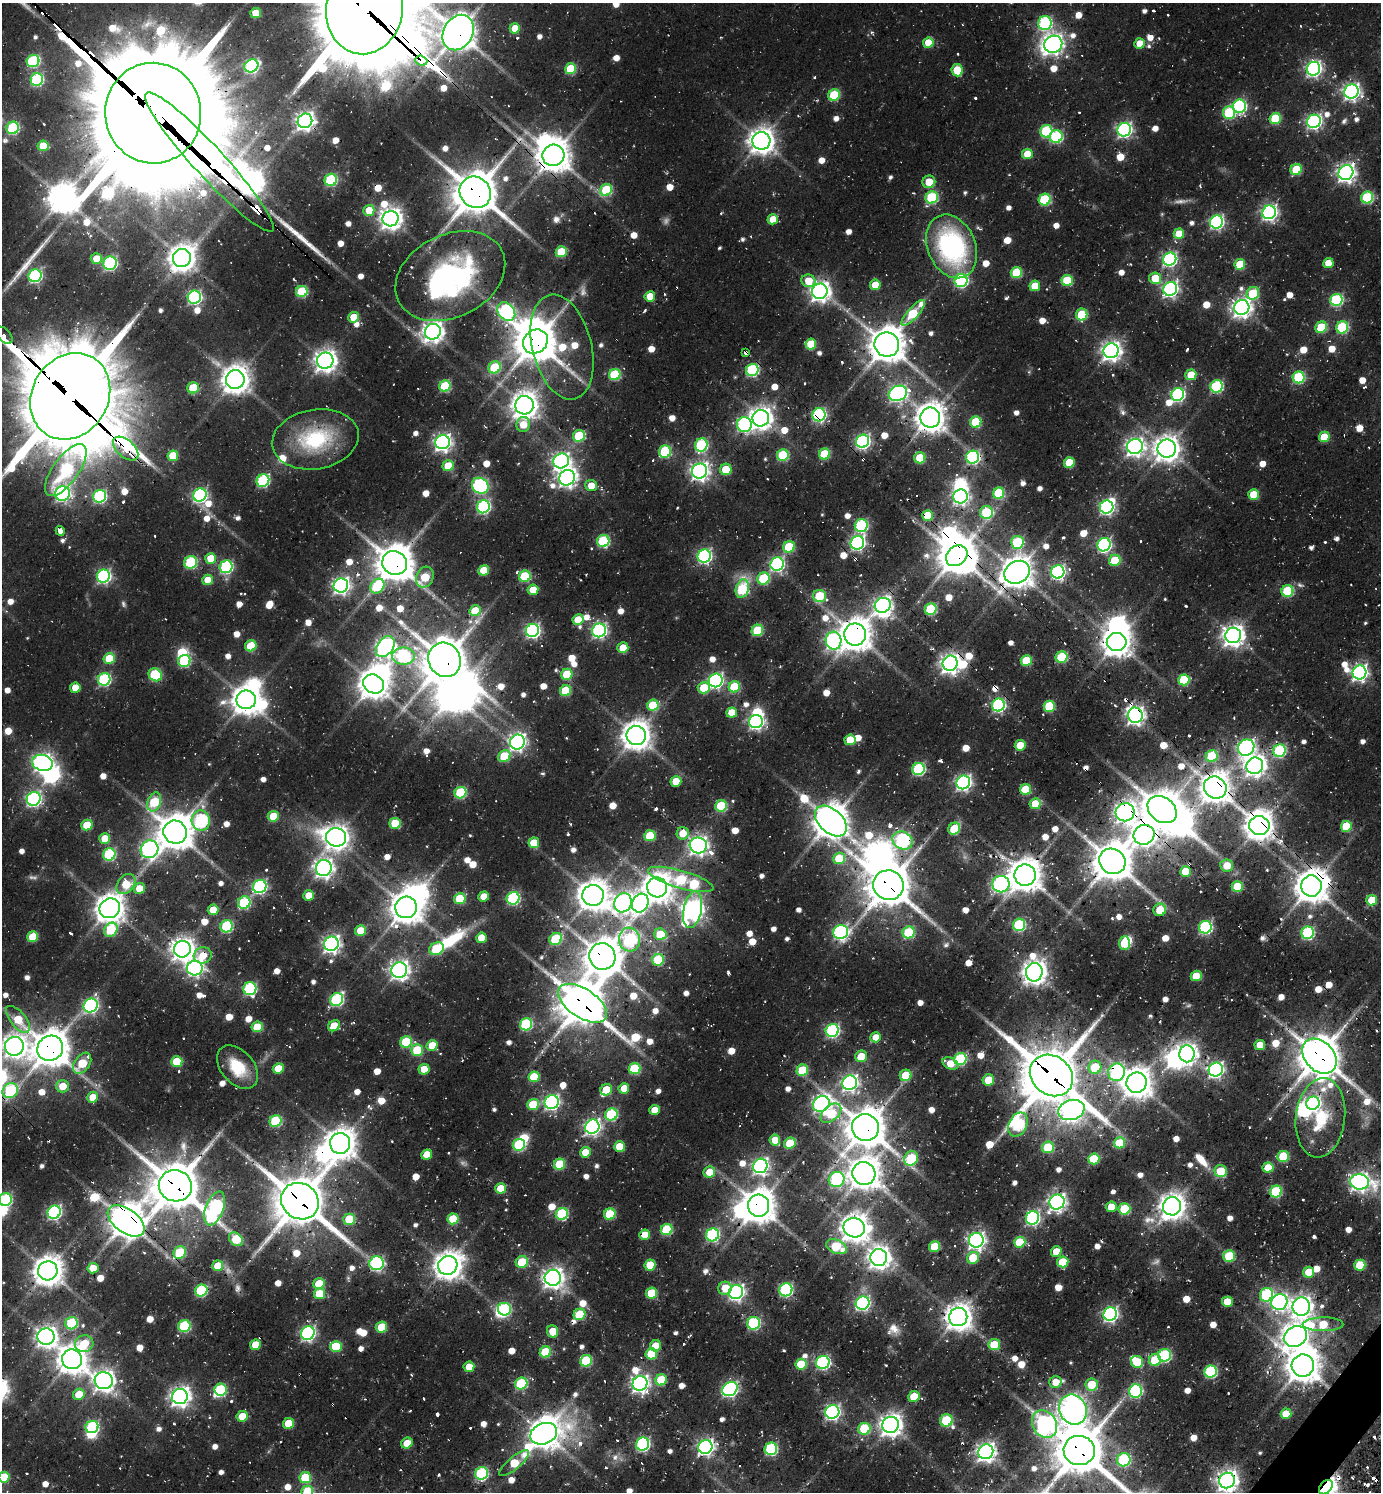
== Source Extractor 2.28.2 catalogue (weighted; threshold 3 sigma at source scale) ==
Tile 6 of 4 x 4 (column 2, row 2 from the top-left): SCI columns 1680-3058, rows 3023-4512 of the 6010 x 6001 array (HDU 1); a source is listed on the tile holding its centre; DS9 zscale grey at full resolution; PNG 1383 x 1494 px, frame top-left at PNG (2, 3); each listed source drawn as its Kron ellipse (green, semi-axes under 4 px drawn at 4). Shown black and unused: <1% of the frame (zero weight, under 2 of 3 exposures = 3% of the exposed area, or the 3 px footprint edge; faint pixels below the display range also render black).
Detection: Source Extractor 2.28.2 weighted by HDU 2 'WHT'; one run over the whole footprint, this tile lists its part. Background 0.0795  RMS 0.0088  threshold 0.0398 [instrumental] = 3 sigma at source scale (4.5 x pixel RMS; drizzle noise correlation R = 1.50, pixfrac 1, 0.05/0.05 arcsec/px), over >= 5 px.
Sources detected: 990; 11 too faint to see at this stretch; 42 inside a brighter object's white glare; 57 cosmic-ray / hot-pixel residue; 5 long thin detections or spike segments (spike, bleed or trail) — neither listed nor drawn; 13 inside a brighter listed object's ellipse — not listed separately; of the other 862, all 500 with FLUX_AUTO >= 16.5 (the completeness limit of this list) listed and drawn (362 fainter detections not listed), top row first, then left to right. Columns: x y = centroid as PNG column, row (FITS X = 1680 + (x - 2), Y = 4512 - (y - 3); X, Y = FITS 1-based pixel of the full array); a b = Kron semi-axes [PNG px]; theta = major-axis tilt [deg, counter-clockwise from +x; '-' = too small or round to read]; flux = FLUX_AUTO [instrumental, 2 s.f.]
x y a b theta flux
364 8 46 38 83 14000
256 13 5 5 - 24
1045 23 7 6 - 150
515 28 5 5 - 24
458 33 18 14 60 1700
928 43 5 5 - 26
1140 43 5 5 - 19
1053 44 9 8 - 510
33 61 6 6 - 110
421 61 6 5 - 260
251 66 7 6 - 170
571 69 5 5 - 52
1313 69 7 6 - 280
957 70 6 5 - 33
37 80 6 6 - 110
1351 92 7 7 - 340
834 95 6 5 - 58
1239 106 6 6 - 150
153 113 50 48 -84 29000
1229 113 6 6 - 75
1275 119 5 5 - 55
305 121 7 7 - 460
1314 121 7 6 - 250
13 128 6 6 - 99
1124 130 7 6 - 250
1046 131 6 6 - 83
1056 137 6 6 - 100
761 141 9 9 - 1100
43 146 5 5 - 25
1027 154 5 5 - 28
553 155 11 10 - 1700
209 162 93 15 -47 1900
1296 170 6 5 - 43
1346 173 8 7 - 460
331 180 6 6 - 95
929 182 6 6 - 22
606 190 6 5 - 62
475 192 16 15 - 3000
932 197 6 6 - 89
1367 197 6 6 - 82
1045 200 6 6 - 79
369 210 5 5 - 21
1269 212 7 6 - 310
391 219 8 7 - 710
773 219 5 5 - 21
1216 222 7 6 - 210
1179 234 5 5 - 26
952 246 33 24 -67 170
561 252 5 5 - 44
182 258 9 9 - 1100
96 259 5 5 - 21
1170 259 7 6 - 200
110 263 7 6 - 140
1328 263 5 5 - 21
1240 264 5 5 - 41
1016 273 5 5 - 50
35 276 6 6 - 160
450 276 58 41 26 190
1155 278 6 5 - 27
1067 280 5 5 - 49
808 281 7 6 - 21
961 281 7 6 - 160
875 285 5 5 - 22
1035 286 5 5 - 23
1170 289 7 6 - 280
302 291 6 5 - 69
820 291 8 7 - 580
1253 293 7 6 - 47
650 296 5 5 - 20
194 297 7 6 - 180
1336 300 6 6 - 120
1242 307 8 7 - 530
506 311 10 8 -47 180
913 313 16 5 48 55
1082 314 6 5 - 49
354 317 5 5 - 25
1321 327 6 5 - 50
1342 327 6 6 - 92
433 332 8 7 - 660
4 335 10 6 -49 100
535 342 13 11 40 2400
811 344 5 5 - 35
887 345 12 12 - 1900
562 347 53 29 -76 73
1111 351 7 7 - 550
746 352 4 3 - 26
325 361 8 8 - 730
495 367 6 5 - 60
752 370 6 6 - 120
615 375 6 5 - 65
1191 375 5 5 - 26
1299 377 6 6 - 91
235 379 9 9 - 1200
445 386 6 5 - 62
1217 386 6 6 - 120
193 388 5 5 - 44
898 393 9 7 23 270
1178 395 6 6 - 160
70 396 45 38 59 13000
524 405 9 9 - 1000
819 415 6 6 - 150
761 418 8 8 - 780
930 418 10 10 - 1400
976 422 6 5 - 49
523 424 7 6 - 21
744 425 7 7 - 170
579 436 6 5 - 59
1324 437 5 5 - 34
315 439 43 30 10 85
863 441 7 6 - 230
442 442 7 7 - 380
701 445 7 6 - 120
1135 446 8 7 - 460
126 449 15 8 -42 190
1167 449 9 9 - 1000
665 452 6 6 - 75
824 454 5 5 - 51
783 455 6 5 - 67
173 456 5 5 - 33
973 457 6 6 - 160
920 458 5 5 - 33
561 461 8 7 - 360
1069 463 5 5 - 32
448 466 5 5 - 28
726 469 6 5 - 34
66 470 31 13 54 140
700 471 8 7 - 450
567 478 8 7 - 450
263 481 6 6 - 120
480 486 9 7 -37 190
591 486 6 5 - 17
999 493 6 5 - 68
62 494 7 7 - 260
1254 494 5 5 - 29
200 495 7 6 - 190
100 496 6 6 - 140
960 496 7 7 - 300
483 507 7 6 - 160
1107 507 7 6 - 220
986 512 6 6 - 69
927 515 5 5 - 30
861 525 7 6 - 120
60 531 5 3 - 140
603 541 6 6 - 91
1017 542 6 6 - 86
857 543 7 6 - 240
1104 545 7 6 - 190
789 547 6 5 - 56
704 556 7 6 - 210
957 556 12 9 41 2000
211 558 5 5 - 23
1115 560 6 5 - 34
191 562 6 6 - 92
395 563 12 11 - 2300
777 564 7 6 - 210
226 567 6 6 - 130
484 570 5 5 - 30
1017 572 13 11 27 1500
1058 572 7 6 - 240
103 576 7 6 - 190
525 576 6 5 - 62
425 577 11 8 65 43
763 579 6 5 - 66
208 580 5 5 - 21
341 586 7 7 - 350
377 586 8 6 52 63
742 589 9 6 74 82
533 590 5 5 - 22
1287 591 6 5 - 77
820 596 6 6 - 53
883 605 8 7 - 410
931 609 6 5 - 80
475 611 5 5 - 38
578 620 5 5 - 24
532 630 7 6 - 230
599 630 7 6 - 230
757 630 6 5 - 52
855 634 11 11 - 1700
1233 635 8 7 - 730
833 641 9 8 - 270
1117 642 10 9 - 1200
251 646 5 5 - 45
385 647 11 8 54 420
623 648 5 5 - 23
403 656 11 8 0 110
1062 657 6 5 - 63
109 658 5 5 - 36
445 660 17 16 - 3200
1026 660 5 5 - 41
184 661 6 6 - 84
950 663 8 7 - 540
1359 672 7 6 - 320
567 674 6 5 - 41
155 675 7 6 - 75
104 679 6 6 - 130
716 680 7 6 - 230
1184 680 6 5 - 49
373 684 11 9 -30 1300
734 687 6 5 - 43
75 688 5 5 - 18
704 688 6 5 - 35
566 691 6 5 - 47
246 700 10 9 - 1300
653 705 6 5 - 38
998 705 6 6 - 170
1049 706 5 5 - 55
732 713 5 5 - 21
1135 715 7 7 - 440
756 722 7 6 - 250
636 736 9 9 - 1300
850 740 5 5 - 26
517 742 8 7 - 330
1020 745 5 5 - 28
1246 748 9 7 47 260
1279 751 6 6 - 100
504 756 6 5 - 41
1212 756 6 5 - 60
42 763 10 8 -15 430
1255 766 8 8 - 630
919 769 6 6 - 120
676 781 5 5 - 25
963 782 7 6 - 280
1215 788 11 10 - 1400
1025 789 5 5 - 40
460 793 6 5 - 76
34 799 7 6 - 240
154 802 10 6 73 62
1035 804 5 5 - 27
721 806 6 5 - 60
1162 809 16 12 -38 2700
1125 812 9 9 - 600
273 816 5 5 - 32
201 821 10 9 - 140
831 821 19 12 -42 1900
395 823 5 5 - 38
87 825 6 5 - 34
1259 826 10 9 - 1200
1346 826 5 5 - 43
954 829 6 5 - 38
175 832 12 11 - 1900
683 833 6 6 - 18
1144 835 11 9 31 750
650 836 6 5 - 40
336 837 10 9 - 900
105 838 5 5 - 24
902 840 10 8 -30 170
534 843 5 5 - 28
698 845 8 8 - 480
149 849 9 8 - 310
109 854 6 6 - 98
839 858 6 5 - 35
1112 861 13 12 - 2700
1227 866 6 6 - 19
324 868 8 8 - 490
1185 871 5 5 - 22
1025 875 10 10 - 1700
681 879 34 9 -16 150
126 884 11 8 50 31
1001 884 8 8 - 240
888 885 15 14 - 2800
260 886 7 6 - 190
1311 886 10 10 - 1700
657 887 10 10 - 1300
1237 887 5 5 - 42
139 889 6 5 - 23
309 895 5 5 - 22
593 895 10 10 - 1500
484 896 5 5 - 19
513 898 6 6 - 130
460 899 5 5 - 43
1372 900 5 5 - 30
244 903 6 6 - 91
623 903 10 8 63 490
640 903 9 8 - 290
406 907 11 10 - 1600
110 908 10 9 - 1300
213 910 5 5 - 22
693 910 18 9 79 630
1160 910 6 6 - 20
1019 925 6 6 - 100
227 926 6 6 - 93
1205 927 6 6 - 150
111 930 7 6 - 62
360 931 5 5 - 26
841 932 7 7 - 210
909 932 6 6 - 63
1308 933 6 6 - 110
660 934 6 5 - 33
33 937 5 5 - 35
481 938 5 5 - 24
556 939 6 5 - 56
629 940 12 10 -83 130
1125 943 7 5 88 44
331 944 7 7 - 400
182 949 8 8 - 810
436 949 7 6 - 54
203 955 9 8 - 19
602 956 13 13 - 2100
658 960 6 6 - 54
195 968 8 7 - 300
399 970 8 7 - 490
1034 972 9 8 - 940
1196 976 5 5 - 26
250 989 6 6 - 130
337 999 7 6 - 130
582 1003 27 14 -34 3300
91 1006 7 6 - 220
18 1019 16 7 -51 28
526 1024 6 6 - 100
334 1026 6 5 - 22
257 1027 5 5 - 33
832 1031 7 6 - 160
876 1037 5 5 - 19
406 1042 6 5 - 58
432 1045 6 5 - 27
1260 1045 5 5 - 20
14 1046 9 9 - 750
50 1048 13 12 - 2200
417 1050 6 6 - 40
1187 1054 8 7 - 530
861 1056 6 5 - 25
1319 1056 20 14 -47 2700
960 1059 6 6 - 89
177 1062 5 5 - 38
82 1063 12 7 55 48
950 1064 8 5 -27 21
237 1067 25 16 -49 35
1095 1067 6 6 - 43
278 1069 5 5 - 25
424 1069 5 5 - 22
635 1069 6 5 - 62
802 1070 6 5 - 47
1216 1070 7 6 - 290
1117 1072 9 8 - 160
906 1075 6 5 - 39
1051 1075 23 19 -39 5100
534 1077 5 5 - 38
988 1080 6 5 - 26
850 1083 7 7 - 320
1136 1083 10 10 - 1400
62 1086 6 6 - 19
624 1088 5 5 - 17
606 1090 6 5 - 27
10 1091 8 7 - 90
93 1097 5 5 - 20
552 1102 7 6 - 240
1313 1103 7 6 - 230
533 1104 6 5 - 40
821 1104 9 7 39 340
655 1110 5 5 - 17
1071 1110 13 9 17 600
831 1113 12 7 40 44
611 1114 6 6 - 97
1320 1118 40 24 83 56
275 1121 6 5 - 73
1018 1125 13 9 64 120
592 1127 7 7 - 310
865 1128 14 13 - 2400
775 1140 5 5 - 18
340 1143 10 10 - 1500
790 1143 6 5 - 35
1120 1143 6 5 - 37
519 1145 6 6 - 83
620 1147 5 5 - 26
1048 1147 6 5 - 47
585 1152 5 5 - 21
427 1155 5 5 - 22
1283 1156 6 5 - 50
911 1158 7 6 - 60
1094 1159 6 5 - 39
559 1164 6 5 - 47
760 1166 7 7 - 300
1268 1168 5 5 - 26
1221 1171 6 6 - 30
709 1172 6 5 - 19
864 1173 11 11 - 1600
837 1179 8 7 - 140
1359 1182 9 7 -8 430
175 1186 17 15 -19 3600
500 1188 5 5 - 24
1276 1191 6 5 - 75
5 1199 6 6 - 110
300 1201 19 17 -35 3900
1057 1202 8 7 - 400
759 1206 11 10 - 1600
1172 1206 9 9 - 1100
1111 1207 5 5 - 20
215 1208 18 9 69 200
1124 1209 6 5 - 54
54 1212 7 6 - 200
562 1214 6 6 - 91
610 1214 6 5 - 48
1032 1218 7 6 - 190
349 1219 6 5 - 36
453 1219 5 5 - 40
126 1221 21 12 -36 2000
854 1228 11 9 -11 1300
667 1230 6 5 - 57
645 1235 5 5 - 21
712 1235 6 6 - 150
236 1239 8 6 -45 48
976 1240 7 7 - 370
1020 1242 6 5 - 40
836 1247 11 6 -25 49
935 1247 5 5 - 36
1056 1251 5 5 - 20
180 1252 7 5 44 62
1229 1256 6 5 - 53
879 1257 8 8 - 760
973 1258 6 5 - 35
522 1262 6 5 - 38
1063 1262 6 5 - 35
377 1263 7 7 - 160
448 1265 10 9 - 1200
650 1265 6 5 - 36
1360 1265 5 5 - 44
218 1266 5 5 - 24
93 1268 5 5 - 20
48 1271 10 9 - 1400
1309 1272 6 5 - 26
553 1278 8 8 - 610
319 1284 5 5 - 32
725 1288 6 6 - 19
201 1290 6 6 - 91
786 1290 7 6 - 130
736 1292 7 7 - 320
652 1293 6 5 - 40
319 1294 5 5 - 31
1266 1295 7 6 - 110
1227 1302 5 5 - 19
1279 1302 8 8 - 270
863 1303 7 6 - 200
1301 1307 9 8 - 630
504 1309 6 6 - 97
579 1314 6 5 - 45
1110 1314 7 6 - 240
958 1317 9 9 - 1100
71 1323 6 6 - 73
754 1323 6 6 - 120
1323 1324 20 7 1 47
184 1326 6 6 - 81
381 1327 6 5 - 35
553 1331 6 5 - 22
308 1333 7 6 - 220
1295 1336 12 9 32 1100
46 1337 8 8 - 570
84 1344 9 8 - 32
255 1345 5 5 - 23
994 1345 6 5 - 32
656 1346 6 5 - 23
336 1347 6 5 - 43
545 1352 6 5 - 53
651 1354 6 5 - 43
1165 1355 6 6 - 100
72 1359 10 9 - 1400
1155 1360 6 6 - 42
586 1361 6 5 - 72
823 1362 7 6 - 170
1137 1362 6 6 - 41
801 1364 6 5 - 34
1303 1366 11 11 - 1700
469 1367 5 5 - 17
1211 1372 6 6 - 110
661 1380 6 5 - 46
104 1381 9 8 - 660
1055 1382 6 5 - 17
640 1383 7 7 - 390
521 1384 6 5 - 88
1092 1385 6 6 - 30
730 1389 8 6 31 240
220 1390 6 6 - 59
1136 1391 7 6 - 140
79 1394 6 5 - 24
914 1396 5 5 - 26
180 1397 8 7 - 560
1073 1410 15 13 -60 940
832 1412 7 6 - 260
1286 1414 5 5 - 25
242 1416 5 5 - 26
946 1420 6 6 - 68
288 1423 5 5 - 29
1044 1424 14 12 -61 290
891 1425 8 8 - 760
92 1427 6 6 - 110
864 1429 6 6 - 54
544 1434 14 10 22 1400
407 1443 6 5 - 21
643 1444 7 6 - 170
705 1447 7 6 - 340
771 1449 6 6 - 120
1079 1450 16 14 -7 3500
986 1452 8 7 - 500
1124 1460 7 6 - 100
514 1463 19 6 40 37
481 1473 6 6 - 120
4 1477 6 5 - 37
305 1478 6 5 - 50
1227 1480 8 7 - 710
1326 1487 8 5 48 700
307 1491 6 5 - 45
Overlapping masked pixels (flux is a lower limit): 69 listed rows (the first 20) at x y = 364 8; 458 33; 421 61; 153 113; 305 121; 553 155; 209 162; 1346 173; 475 192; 535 342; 887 345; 746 352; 752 370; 70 396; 819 415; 930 418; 126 449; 973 457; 927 515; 957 556
Isophote crosses this tile's border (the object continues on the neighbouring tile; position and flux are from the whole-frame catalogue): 10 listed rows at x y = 364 8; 4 335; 70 396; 14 1046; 10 1091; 5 1199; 4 1477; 1227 1480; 1326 1487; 307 1491